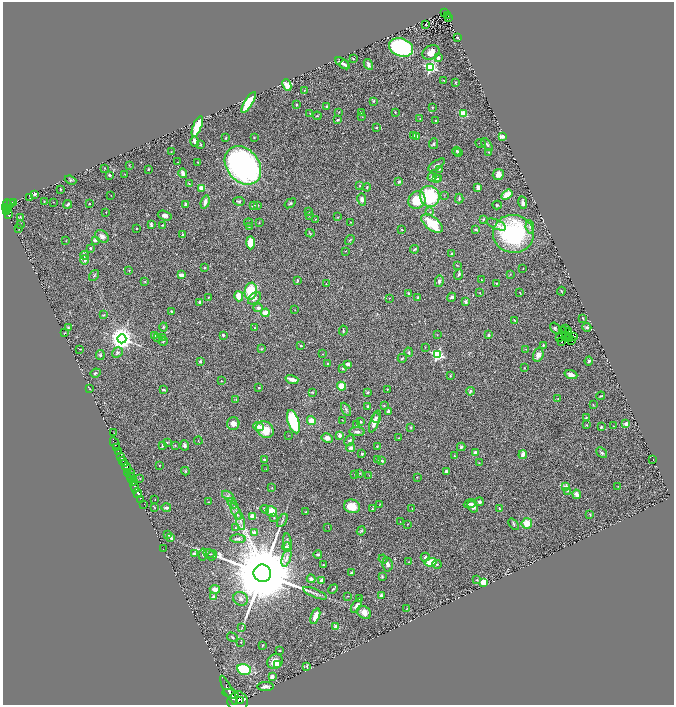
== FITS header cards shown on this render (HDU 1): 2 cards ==
NAXIS1  =                 1343
NAXIS2  =                 1405

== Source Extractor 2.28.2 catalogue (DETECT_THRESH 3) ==
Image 1343 x 1405 px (HDU 1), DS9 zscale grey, zoomed out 1/2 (1 PNG px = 2 x 2 image px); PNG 676 x 707 px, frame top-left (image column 2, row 1405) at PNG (3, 2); each listed source drawn as its Kron ellipse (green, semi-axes under 4 px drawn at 4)
Background 0.877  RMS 0.04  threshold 0.12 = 3 sigma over >= 5 px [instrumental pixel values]
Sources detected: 417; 26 cannot appear on this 1/2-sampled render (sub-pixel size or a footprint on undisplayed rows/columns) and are neither listed nor drawn; the other 391 listed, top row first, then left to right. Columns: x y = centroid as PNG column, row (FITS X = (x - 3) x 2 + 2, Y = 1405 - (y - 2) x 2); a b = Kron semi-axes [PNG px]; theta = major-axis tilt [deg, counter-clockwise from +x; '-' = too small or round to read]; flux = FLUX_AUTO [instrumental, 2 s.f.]
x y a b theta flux
444 12 3 2 - 12
448 16 2 1 - 4
448 17 3 1 - 4.2
426 25 2 2 - 3.1
457 37 2 1 - 4.6
401 47 12 8 -21 990
431 53 9 7 27 67
438 58 3 3 - 24
353 59 2 2 - 7
342 63 8 2 -35 27
344 64 5 2 - 14
368 64 6 3 -61 19
430 67 4 3 - 1100
444 80 3 2 - 3.6
455 82 3 2 - 4.8
287 85 6 4 -65 67
304 90 2 2 - 2.2
374 101 4 3 - 8.3
248 102 12 4 58 300
297 105 3 2 - 5.8
327 106 2 2 - 18
432 107 3 2 - 6.7
339 112 3 2 - 3.5
361 112 2 2 - 4.4
395 112 2 2 - 7.1
310 113 2 1 - 3.3
463 114 3 3 - 270
317 116 4 2 - 5.1
362 117 3 2 - 3
420 118 2 2 - 2.6
337 120 4 2 - 11
436 121 3 3 - 10
197 127 11 3 69 270
376 127 2 2 - 5.1
413 136 3 3 - 16
416 136 3 3 - 16
502 136 4 3 - 47
226 138 3 2 - 4.7
254 138 2 2 - 4.2
195 141 5 3 - 38
481 143 5 3 - 7.5
201 144 3 2 - 5.3
434 144 5 4 - 13
487 145 8 3 -51 15
457 151 4 3 - 11
171 152 2 1 - 2.3
459 152 3 2 - 5.5
489 152 3 2 - 4.2
177 162 3 2 - 2.7
198 162 2 2 - 4.4
129 165 3 2 - 4.1
243 165 21 16 -51 2500
436 165 10 3 33 16
105 168 2 1 - 2.5
148 169 3 2 - 4.6
439 169 3 3 - 7.8
183 173 5 3 - 34
125 174 2 1 - 1.9
498 174 5 5 - 48
109 175 3 2 - 9.6
432 177 4 3 - 24
437 179 3 3 - 8.8
439 179 4 3 - 7.9
71 180 6 3 -21 9.3
399 182 4 3 - 11
189 184 3 2 - 4.7
360 186 3 3 - 5.5
367 187 4 3 - 7
478 187 3 3 - 29
202 188 3 3 - 90
60 189 2 1 - 5.9
34 194 3 2 - 16
507 194 6 3 33 110
111 195 2 1 - 4.2
444 195 3 2 - 2.5
430 196 10 10 - 450
30 198 2 2 - 5.1
362 199 6 4 -79 24
459 199 5 2 - 8.9
417 200 9 8 - 200
239 201 5 3 - 12
13 202 3 2 - 4.8
44 202 2 2 - 2.8
53 202 2 2 - 2.2
205 202 6 3 72 30
11 203 2 2 - 32
290 203 6 3 36 9.1
523 203 6 3 -80 21
8 204 5 2 - 320
68 204 5 3 - 16
89 204 2 2 - 7.8
185 205 4 3 - 19
257 205 3 2 - 8
497 205 4 3 - 9.4
253 206 4 3 - 9.4
6 207 3 2 - 280
8 208 2 1 - 150
309 211 3 3 - 7.6
7 212 2 2 - 120
106 212 2 2 - 3.2
430 212 2 2 - 3.3
8 215 3 2 - 140
309 215 2 2 - 2.5
165 216 7 4 -18 29
20 217 4 2 - 5.1
338 217 2 2 - 2.9
315 219 3 2 - 3.8
483 219 3 2 - 5.9
259 222 3 2 - 3.4
351 222 2 2 - 4.7
249 223 4 3 - 5.7
432 223 12 6 -39 250
20 224 4 2 - 3.3
151 225 4 2 - 10
163 225 2 2 - 6.2
496 225 10 4 -24 38
249 226 4 3 - 7
530 227 7 4 -84 20
137 228 2 2 - 7.8
19 229 2 1 - 2.3
476 229 4 3 - 11
402 230 2 2 - 5.7
310 233 4 2 - 6
183 234 2 2 - 9
513 234 20 19 - 960
102 236 7 5 -36 32
95 240 3 3 - 28
350 240 5 2 - 6.5
66 241 2 1 - 2.4
250 243 6 4 -89 130
90 248 2 2 - 9.8
415 249 4 2 - 14
346 251 2 2 - 4.4
451 254 3 2 - 5.6
84 255 4 3 - 12
84 260 5 3 - 20
457 265 3 2 - 3.8
204 268 3 2 - 6.3
523 268 2 1 - 4.1
129 270 3 2 - 4.6
510 274 2 2 - 2.3
94 275 6 2 55 8
181 275 4 2 - 50
459 275 5 3 - 13
298 280 4 2 - 7.5
481 280 3 2 - 5.5
439 281 6 4 76 16
145 282 3 3 - 6.9
496 283 2 2 - 4
326 284 3 3 - 3.7
251 291 8 6 82 230
561 291 4 3 - 7.4
409 293 4 3 - 9
480 293 3 2 - 2.8
520 293 2 1 - 3.3
239 296 5 4 - 100
208 297 2 1 - 3.7
452 297 5 3 - 17
254 298 7 5 42 36
389 298 2 1 - 2.5
418 298 4 3 - 9.3
200 302 4 3 - 14
466 302 4 3 - 18
258 308 5 4 - 22
295 310 2 2 - 2.4
171 311 3 3 - 7.4
265 313 4 4 - 81
103 315 3 3 - 6.3
583 318 2 1 - 4.6
514 320 4 2 - 6.4
163 327 4 3 - 6.5
587 327 4 3 - 18
68 328 3 3 - 8.2
255 328 3 2 - 3.2
555 328 6 4 -56 12
566 329 2 1 - 7.9
343 330 5 2 - 7.4
564 331 2 1 - 2.4
569 331 3 1 - 4.6
65 333 3 2 - 3.6
223 335 2 2 - 14
437 335 2 2 - 2.7
488 335 3 2 - 16
155 336 4 3 - 6.9
566 336 2 1 - 5
568 336 2 1 - 3.3
573 336 3 1 - 7.5
158 337 4 2 - 5
162 337 3 2 - 3.4
559 338 2 1 - 0.47
122 339 4 4 - 7100
570 339 2 1 - 2.5
572 340 2 2 - 10
163 341 5 2 - 5.2
562 342 2 1 - 3.7
543 345 3 2 - 9.7
301 346 2 2 - 18
425 347 3 2 - 2.5
80 349 2 1 - 4
261 349 3 2 - 4.7
526 349 2 2 - 2.5
117 352 6 4 34 18
409 352 4 3 - 9.9
323 354 2 2 - 3.2
100 355 5 2 - 9.2
437 355 3 3 - 1000
538 355 7 5 71 52
402 358 4 2 - 7.8
200 361 3 3 - 9.8
589 361 4 3 - 14
328 364 4 3 - 7.5
348 364 4 3 - 27
524 368 3 2 - 3.4
343 369 3 3 - 10
96 373 5 3 - 8.4
571 375 6 3 -19 35
450 376 4 3 - 4.9
292 379 6 2 -16 63
221 381 2 1 - 4.2
342 386 5 4 - 130
259 388 2 2 - 7.6
90 389 2 1 - 2.1
387 389 2 2 - 5.1
163 390 3 2 - 9.6
470 391 4 3 - 12
312 392 4 3 - 6.2
368 392 3 2 - 7.3
601 396 4 2 - 8.2
558 399 3 3 - 7.5
236 400 2 2 - 3.3
593 405 4 2 - 5
367 406 3 2 - 8.3
384 406 3 2 - 3.8
346 409 7 4 -61 16
388 411 4 3 - 15
376 418 5 4 - 19
586 418 3 2 - 6
311 420 4 4 - 68
342 420 2 2 - 2.4
375 421 12 4 70 51
293 422 12 5 -70 540
361 422 3 3 - 12
233 424 6 6 - 40
357 424 4 3 - 4.8
626 424 2 2 - 99
586 425 3 2 - 5.4
258 426 5 4 - 46
614 426 2 1 - 2.6
601 427 3 2 - 7.5
411 428 4 3 - 6.8
265 429 9 7 -39 130
357 432 8 3 -1 25
114 433 2 1 - 2.1
340 435 4 3 - 35
288 436 2 1 - 1.9
327 438 6 4 -29 37
398 438 3 2 - 3.7
349 440 6 3 50 11
198 441 4 1 - 3.3
167 442 2 2 - 6.6
115 443 6 2 -64 470
162 445 3 2 - 7.8
175 445 3 3 - 5
185 445 5 4 - 17
116 447 3 1 - 220
377 447 2 2 - 4.2
461 447 4 3 - 9.9
351 448 4 4 - 27
119 452 4 2 - 970
476 453 3 3 - 37
602 453 6 4 -41 15
362 454 3 2 - 9.7
523 455 4 3 - 42
121 456 2 2 - 870
454 456 3 2 - 3.7
378 459 3 2 - 4.4
653 459 2 1 - 2.5
264 460 3 2 - 9.8
123 461 3 2 - 1400
382 461 3 2 - 6.8
124 463 3 2 - 760
479 463 2 2 - 2.4
159 465 2 2 - 4.1
127 468 5 3 - 1200
266 469 3 2 - 2.8
185 471 4 3 - 8
128 472 4 2 - 450
131 472 2 1 - 150
446 472 3 2 - 18
360 473 3 2 - 4.2
355 474 2 2 - 9.9
369 475 3 2 - 3
130 476 3 2 - 520
417 477 2 2 - 3.4
140 478 3 2 - 3.5
132 479 3 2 - 250
133 482 2 2 - 230
618 486 2 1 - 2.6
135 487 5 2 - 1900
566 487 2 2 - 110
272 488 2 2 - 3.1
567 491 3 3 - 6.8
138 493 5 2 - 1600
577 494 5 3 - 47
228 496 7 3 -36 16
141 500 2 1 - 71
155 500 2 1 - 1.8
208 502 3 2 - 2.7
479 502 4 3 - 16
232 503 6 4 -45 21
143 504 3 1 - 24
379 504 2 2 - 2.7
470 504 6 3 21 14
352 506 8 6 -13 110
473 507 6 4 -60 42
155 508 3 2 - 4.3
166 508 5 3 - 14
372 508 3 2 - 4.3
499 508 3 2 - 4.2
265 509 4 3 - 12
412 509 2 2 - 3.7
236 511 9 3 -62 27
271 511 6 5 - 130
306 512 3 2 - 4.6
590 514 3 2 - 6.2
252 516 2 2 - 130
274 518 3 2 - 4.7
282 520 7 2 59 10
240 521 9 4 -77 33
400 522 2 1 - 2.3
527 523 5 5 - 110
407 524 2 1 - 2.9
514 524 7 3 -51 8.9
328 527 3 2 - 2.4
235 528 3 3 - 5.3
361 531 4 3 - 8
254 533 2 2 - 94
168 534 4 3 - 14
171 537 4 3 - 23
238 539 8 3 -3 19
287 542 9 3 -83 15
287 547 5 4 - 20
163 549 2 1 - 1.8
209 553 5 3 - 11
194 554 2 2 - 62
318 554 4 3 - 10
203 555 6 3 79 10
212 555 5 1 - 3.5
425 557 4 4 - 19
286 558 9 4 71 28
383 559 4 3 - 9.6
409 562 2 1 - 2.6
430 562 6 4 12 130
388 564 7 5 -79 27
437 564 5 3 - 8.8
323 565 2 2 - 5.2
262 573 9 8 - 130000
351 573 4 3 - 15
382 576 3 3 - 7.9
311 579 4 3 - 23
321 580 3 3 - 23
477 580 3 3 - 5
484 582 3 3 - 400
215 589 5 4 - 50
333 589 5 3 - 8.1
315 593 12 3 -23 23
381 595 3 3 - 22
348 596 2 2 - 2.9
213 597 2 2 - 60
241 599 7 6 - 35
359 599 2 2 - 8.5
356 606 8 4 57 22
407 609 2 2 - 2.6
364 612 7 5 -39 46
315 616 8 3 69 82
336 627 3 3 - 60
242 628 3 2 - 5.6
232 637 5 3 - 12
241 642 3 2 - 3.4
263 645 2 1 - 4.6
279 650 2 2 - 4.7
275 661 8 7 - 94
278 665 4 3 - 16
307 667 4 2 - 17
244 669 7 5 -15 560
272 676 3 3 - 39
266 686 8 4 0 25
229 690 16 2 -62 3500
231 694 8 3 -14 3600
241 701 3 1 - 870
238 702 10 10 - 5300
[26 sub-pixel or undisplayed-footprint detections neither listed nor drawn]